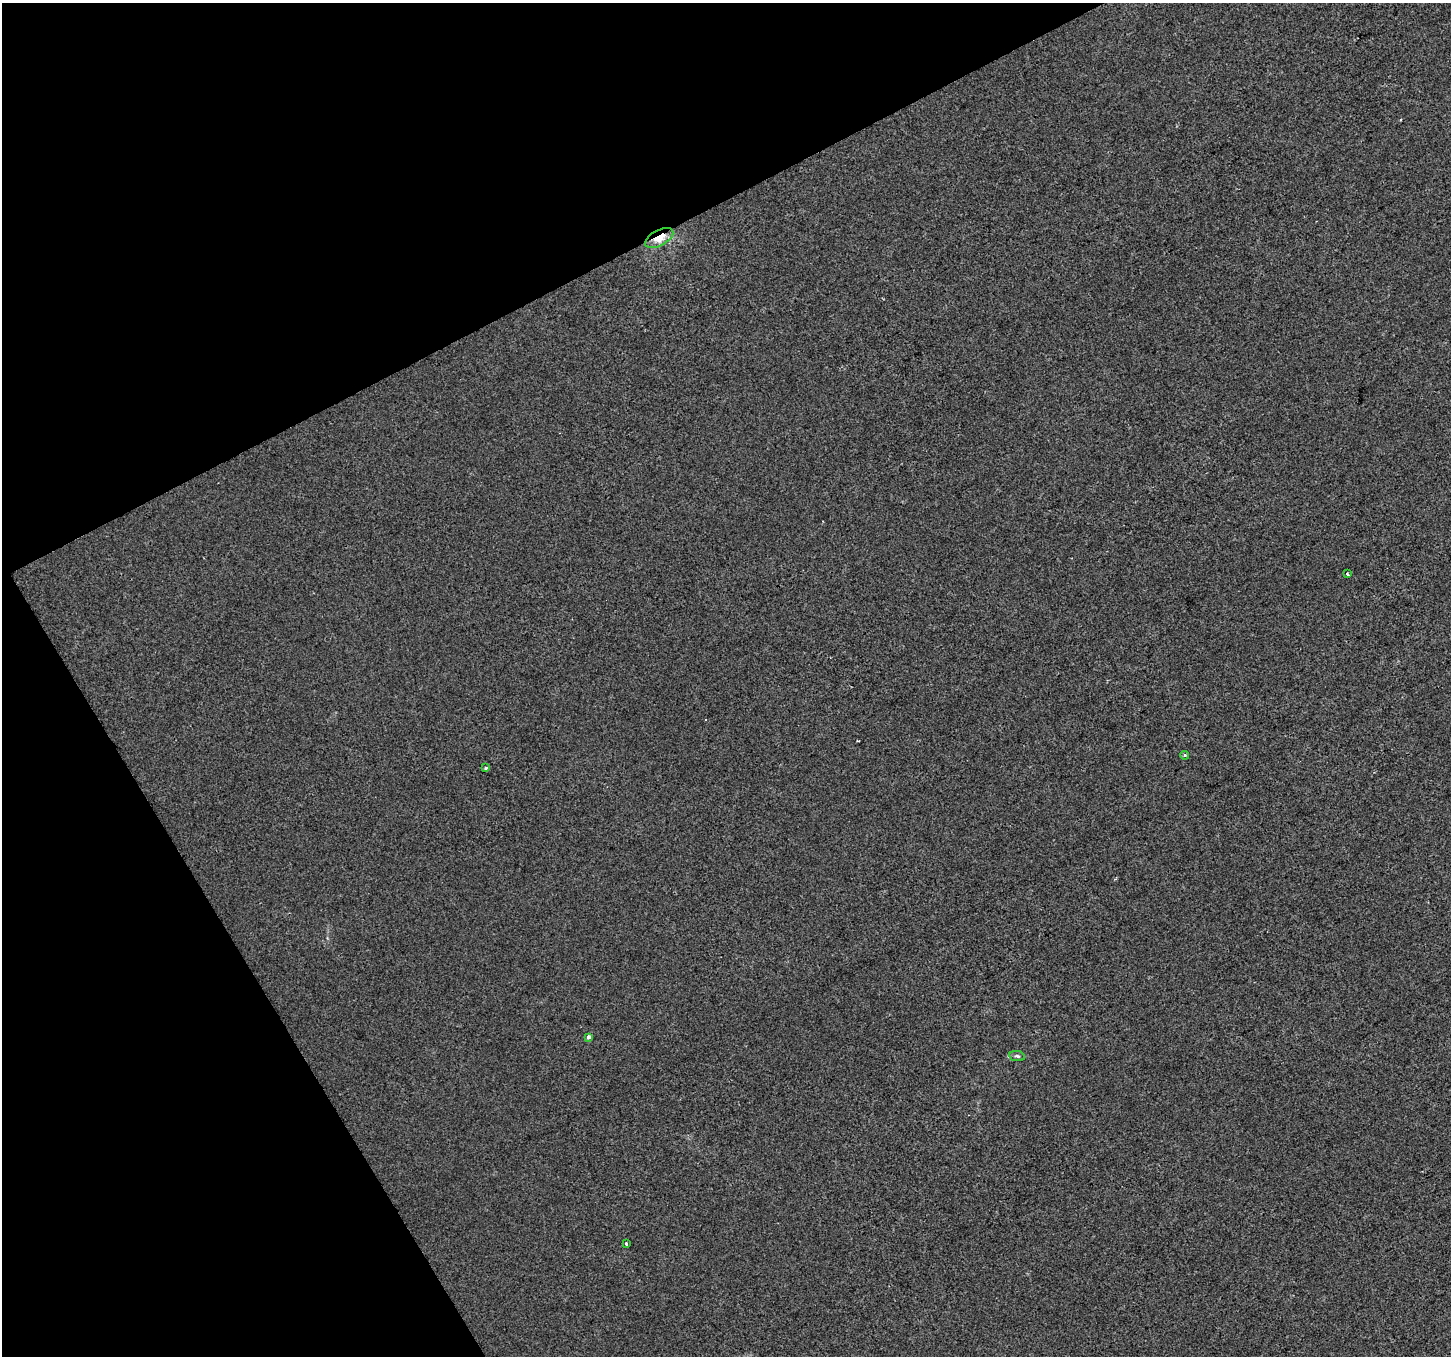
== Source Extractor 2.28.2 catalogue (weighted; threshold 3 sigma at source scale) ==
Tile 5 of 4 x 4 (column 1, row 2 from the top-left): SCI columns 3-1451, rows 2875-4228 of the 5799 x 5687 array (HDU 1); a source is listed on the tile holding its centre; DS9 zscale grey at full resolution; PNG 1453 x 1358 px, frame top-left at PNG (2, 3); each listed source drawn as its Kron ellipse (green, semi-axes under 4 px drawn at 4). Shown black and unused: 26% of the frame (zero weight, under 2 of 3 exposures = <1% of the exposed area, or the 3 px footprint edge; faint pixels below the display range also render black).
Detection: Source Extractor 2.28.2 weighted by HDU 2 'WHT'; one run over the whole footprint, this tile lists its part. Background 0.00151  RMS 0.0057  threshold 0.0255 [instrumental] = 3 sigma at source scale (4.5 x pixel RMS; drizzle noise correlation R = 1.50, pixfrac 1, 0.0396/0.0396 arcsec/px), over >= 5 px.
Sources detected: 8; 1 cosmic-ray / hot-pixel residue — neither listed nor drawn; the other 7 listed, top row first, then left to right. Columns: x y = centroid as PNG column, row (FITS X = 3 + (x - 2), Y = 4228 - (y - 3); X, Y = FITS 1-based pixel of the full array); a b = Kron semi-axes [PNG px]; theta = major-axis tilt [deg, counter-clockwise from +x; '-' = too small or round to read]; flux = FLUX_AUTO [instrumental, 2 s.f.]
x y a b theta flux
659 238 15 8 28 12
1347 574 3 3 - 0.92
1184 755 4 3 - 1
486 768 4 3 - 1.7
589 1037 4 3 - 3
1017 1056 8 5 -10 1.3
626 1244 3 3 - 2.3
Overlapping masked pixels (flux is a lower limit): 1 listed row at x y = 659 238